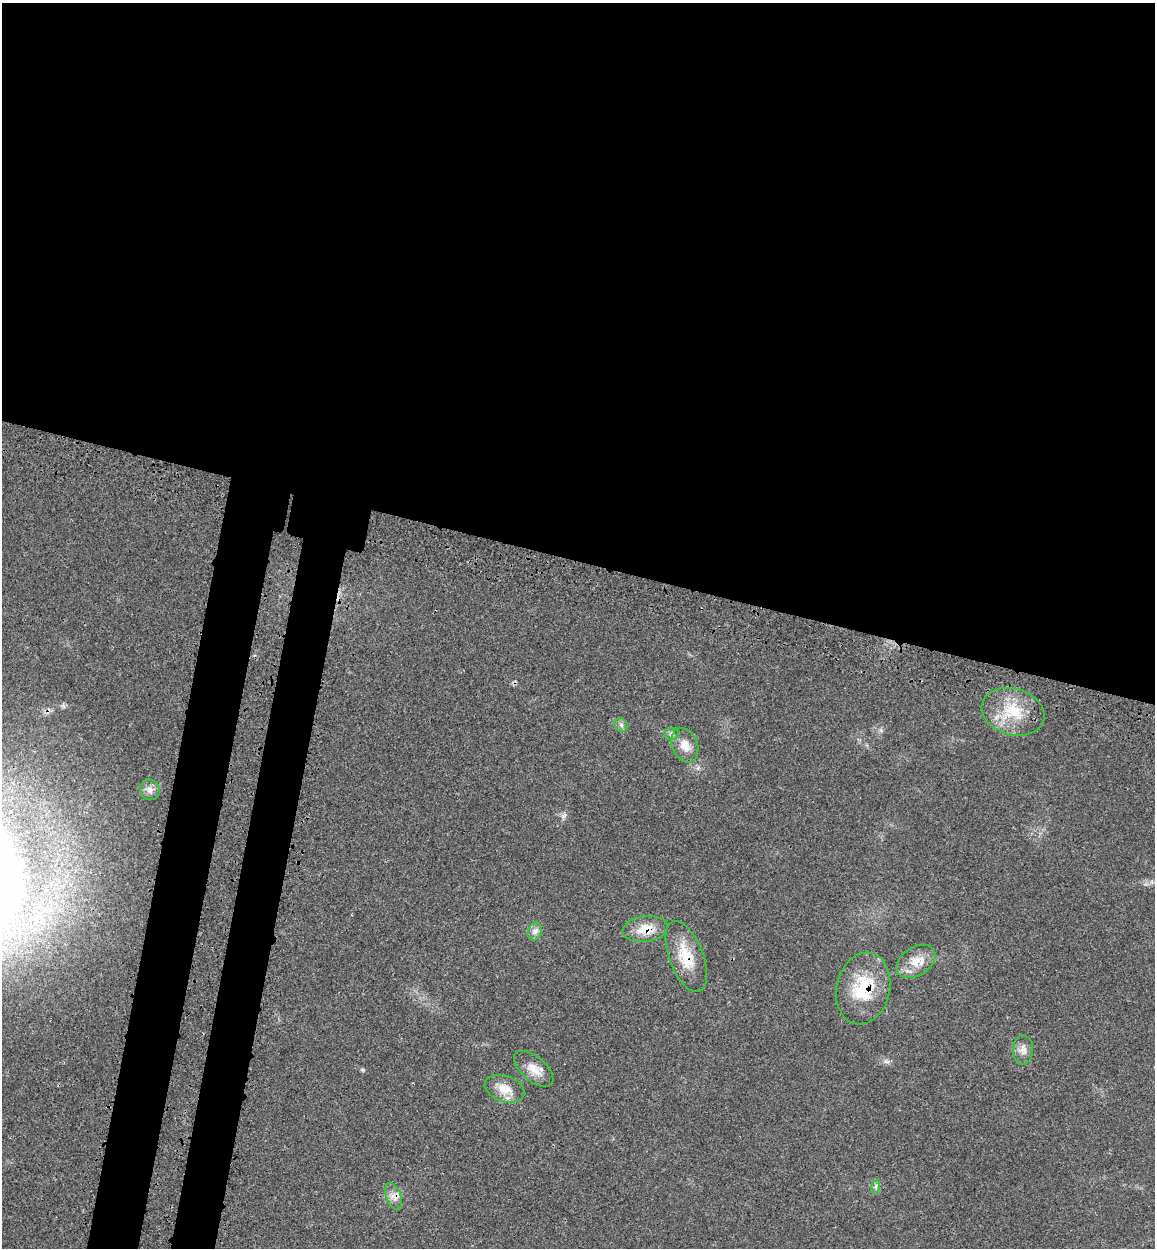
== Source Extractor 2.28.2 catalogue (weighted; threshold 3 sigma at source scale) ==
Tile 3 of 4 x 4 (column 3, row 1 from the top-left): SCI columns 2633-3785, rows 3829-5074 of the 5150 x 5164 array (HDU 1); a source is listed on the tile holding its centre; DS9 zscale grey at full resolution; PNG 1157 x 1250 px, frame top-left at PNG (2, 3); each listed source drawn as its Kron ellipse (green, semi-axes under 4 px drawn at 4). Shown black and unused: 50% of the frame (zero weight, under 3 of 4 exposures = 8% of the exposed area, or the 3 px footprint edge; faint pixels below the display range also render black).
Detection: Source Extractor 2.28.2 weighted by HDU 2 'WHT'; one run over the whole footprint, this tile lists its part. Background 0.0213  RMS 0.0033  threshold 0.0149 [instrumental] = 3 sigma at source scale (4.5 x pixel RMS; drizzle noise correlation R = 1.50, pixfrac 1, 0.05/0.05 arcsec/px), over >= 5 px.
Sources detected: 15; all 15 listed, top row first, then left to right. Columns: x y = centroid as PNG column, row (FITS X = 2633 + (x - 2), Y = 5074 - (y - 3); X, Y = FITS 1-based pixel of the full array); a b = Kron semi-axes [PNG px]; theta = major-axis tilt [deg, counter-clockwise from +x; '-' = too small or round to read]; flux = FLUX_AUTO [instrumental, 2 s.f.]
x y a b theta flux
1013 712 32 23 -16 13
621 725 7 6 - 0.91
672 734 7 6 - 0.86
685 745 18 13 -69 4
150 790 10 10 - 1.8
645 929 22 13 8 6.4
535 931 9 6 75 1.4
686 957 37 17 -69 9.7
916 961 21 14 34 5.5
863 988 36 26 77 17
1023 1050 14 10 86 2.3
534 1069 24 12 -40 4.4
504 1089 20 13 -18 4.9
876 1186 7 4 71 0.65
393 1196 14 7 -70 2.2
Overlapping masked pixels (flux is a lower limit): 4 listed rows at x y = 645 929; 686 957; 863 988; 393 1196
Unlisted compact peaks at least as high as the median listed source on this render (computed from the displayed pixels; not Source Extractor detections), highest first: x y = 363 1070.